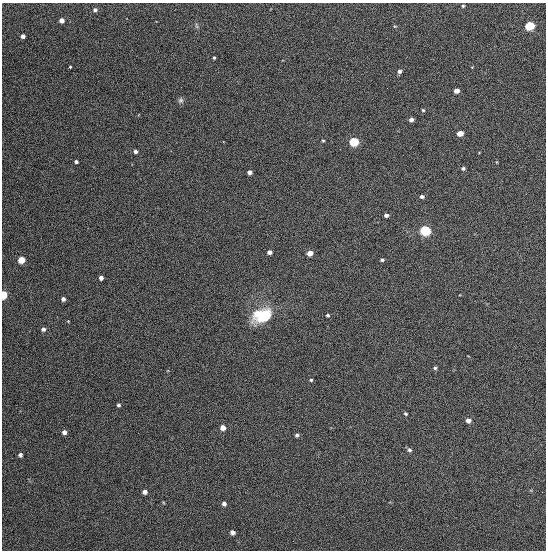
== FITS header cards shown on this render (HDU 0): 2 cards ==
NAXIS1  =                  544
NAXIS2  =                  548

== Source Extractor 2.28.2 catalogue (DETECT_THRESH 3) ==
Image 544 x 548 px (HDU 0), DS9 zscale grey, 1 PNG px = 1 image px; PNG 548 x 552 px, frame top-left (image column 1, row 548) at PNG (2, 3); no overlay
Background 1340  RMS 63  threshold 188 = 3 sigma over >= 5 px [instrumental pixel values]
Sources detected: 47; all 47 listed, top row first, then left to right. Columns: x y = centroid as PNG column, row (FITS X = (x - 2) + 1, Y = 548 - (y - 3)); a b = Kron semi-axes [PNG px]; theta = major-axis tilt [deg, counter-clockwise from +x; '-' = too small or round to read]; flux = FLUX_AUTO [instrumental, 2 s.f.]
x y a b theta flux
463 6 4 3 - 5600
95 10 5 4 - 11000
62 20 4 4 - 30000
196 26 10 3 -69 5900
395 26 5 3 - 3500
529 26 6 5 - 270000
23 36 4 4 - 15000
214 58 3 3 - 5300
70 67 3 3 - 3800
399 71 4 4 - 13000
456 91 4 4 - 32000
181 100 8 6 65 11000
423 110 3 3 - 4700
411 120 4 4 - 16000
460 133 5 4 - 52000
323 141 3 3 - 4700
354 142 5 5 - 320000
135 151 4 4 - 14000
76 162 4 3 - 13000
463 168 5 4 - 8800
250 172 4 4 - 23000
422 196 4 4 - 11000
386 215 4 3 - 12000
425 231 5 5 - 520000
270 252 4 4 - 22000
310 253 4 4 - 51000
21 260 5 4 - 110000
382 260 4 3 - 7900
101 278 4 4 - 20000
3 295 5 4 - 200000
63 299 4 4 - 17000
328 315 3 3 - 6700
262 316 20 13 21 190000
43 329 5 4 - 14000
435 368 5 4 - 7400
311 380 4 4 - 5200
119 405 4 3 - 7900
406 414 4 4 - 5800
468 420 6 5 - 19000
223 427 4 4 - 36000
64 432 5 4 - 18000
297 435 4 4 - 9700
409 450 6 5 - 9900
20 455 4 4 - 12000
145 492 4 4 - 19000
224 504 5 4 - 14000
232 532 5 4 - 15000
At the frame edge (FLAGS 8, measured only in part): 1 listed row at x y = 3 295